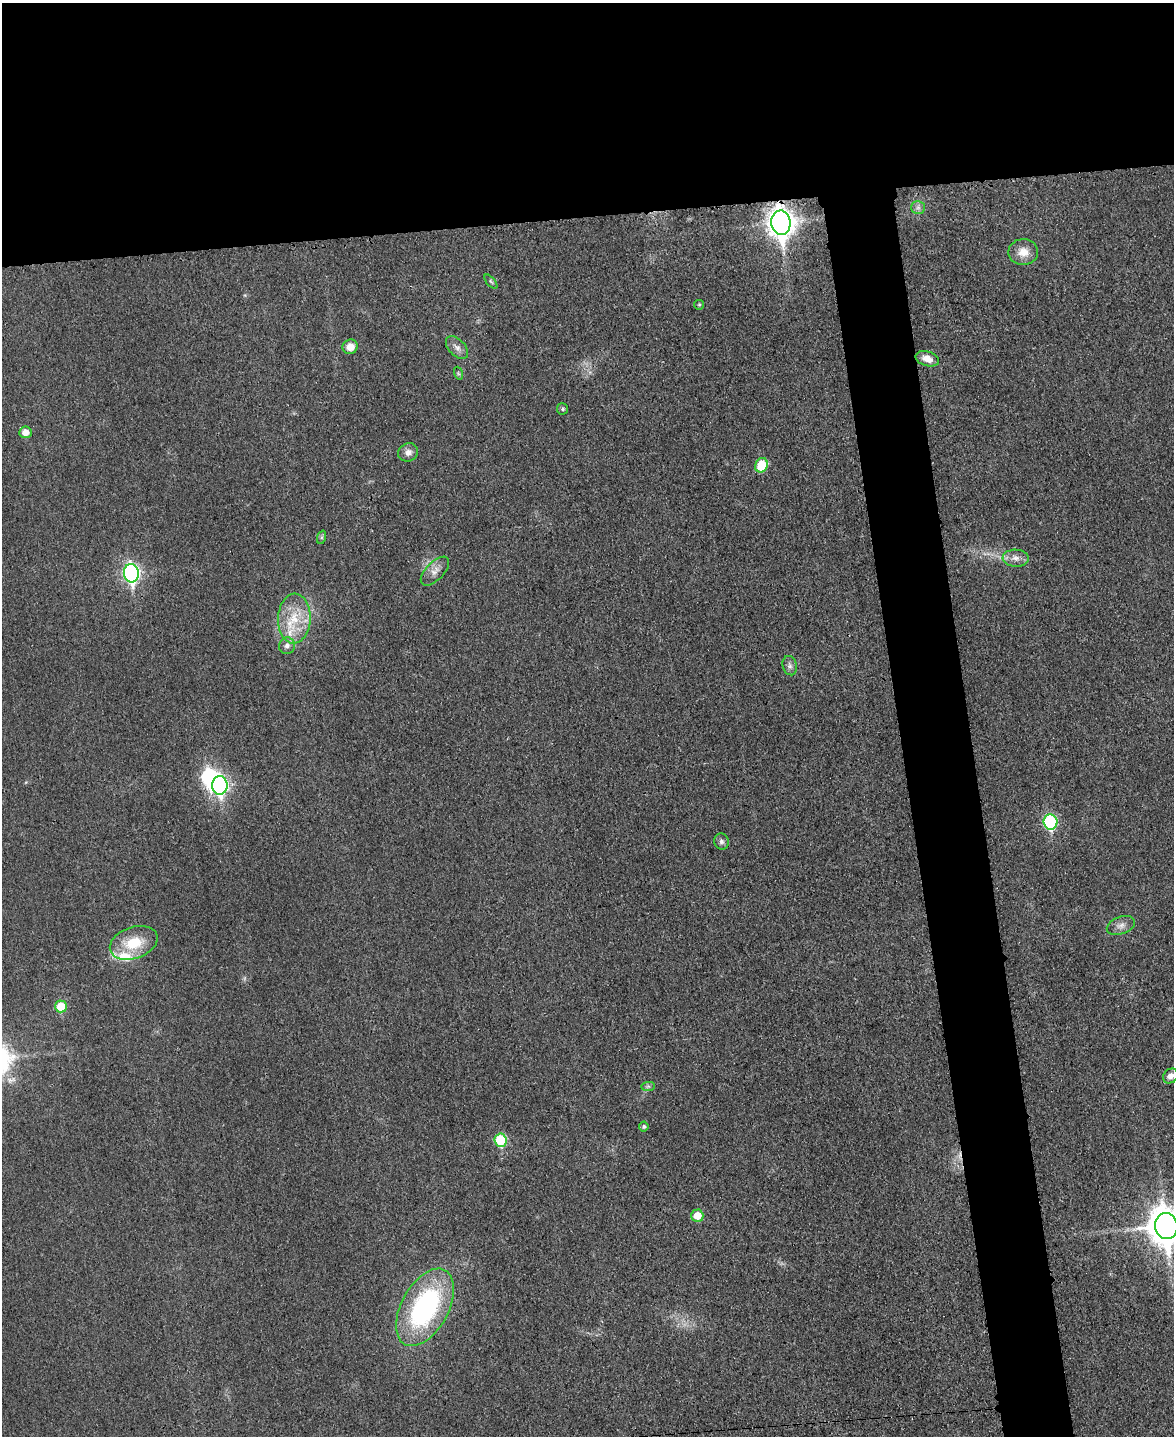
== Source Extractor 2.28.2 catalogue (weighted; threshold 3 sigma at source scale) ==
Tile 2 of 4 x 3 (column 2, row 1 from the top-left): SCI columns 1187-2358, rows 3119-4552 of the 4714 x 4696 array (HDU 1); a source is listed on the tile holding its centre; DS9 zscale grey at full resolution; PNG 1176 x 1438 px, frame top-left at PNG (2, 3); each listed source drawn as its Kron ellipse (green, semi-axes under 4 px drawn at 4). Shown black and unused: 20% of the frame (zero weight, under 3 of 4 exposures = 2% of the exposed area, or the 3 px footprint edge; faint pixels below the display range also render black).
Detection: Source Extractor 2.28.2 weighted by HDU 2 'WHT'; one run over the whole footprint, this tile lists its part. Background 0.0269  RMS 0.0049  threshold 0.0222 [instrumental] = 3 sigma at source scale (4.5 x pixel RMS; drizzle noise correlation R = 1.50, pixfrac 1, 0.05/0.05 arcsec/px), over >= 5 px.
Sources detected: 36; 1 inside a brighter object's white glare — neither listed nor drawn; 2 inside a brighter listed object's ellipse — not listed separately; the other 33 listed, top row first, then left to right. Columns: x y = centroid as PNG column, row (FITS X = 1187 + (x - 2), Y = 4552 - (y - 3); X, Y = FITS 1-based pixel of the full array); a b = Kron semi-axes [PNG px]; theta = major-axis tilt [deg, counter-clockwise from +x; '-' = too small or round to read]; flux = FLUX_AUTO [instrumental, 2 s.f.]
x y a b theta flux
918 207 7 6 - 1.7
781 223 12 9 -83 540
1023 252 15 13 3 6.3
491 282 9 4 -48 0.83
699 305 5 4 - 0.72
350 347 7 7 - 5.3
457 348 13 8 -46 3
927 359 12 7 -17 5.2
458 373 6 4 -72 0.8
563 409 5 5 - 1.1
25 432 6 6 - 5
408 452 10 9 - 2.9
761 465 7 6 - 16
322 537 7 4 71 0.92
1016 558 13 8 -2 3.6
435 571 18 9 46 4.1
131 573 9 7 -82 140
294 619 25 16 88 16
287 646 8 8 - 2.5
790 666 10 7 -74 1.9
220 785 9 7 88 130
1050 822 8 7 - 57
721 841 8 7 - 1.7
1121 925 14 8 20 3.2
134 943 25 16 19 16
61 1006 6 6 - 13
1170 1076 8 6 45 2.8
648 1086 7 4 1 1
644 1126 5 4 - 1.1
500 1140 6 6 - 27
697 1216 6 6 - 9.3
1166 1226 13 11 -81 1000
425 1307 42 23 61 86
Overlapping masked pixels (flux is a lower limit): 1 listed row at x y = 781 223
Isophote crosses this tile's border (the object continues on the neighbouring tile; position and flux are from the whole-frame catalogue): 1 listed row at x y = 1166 1226